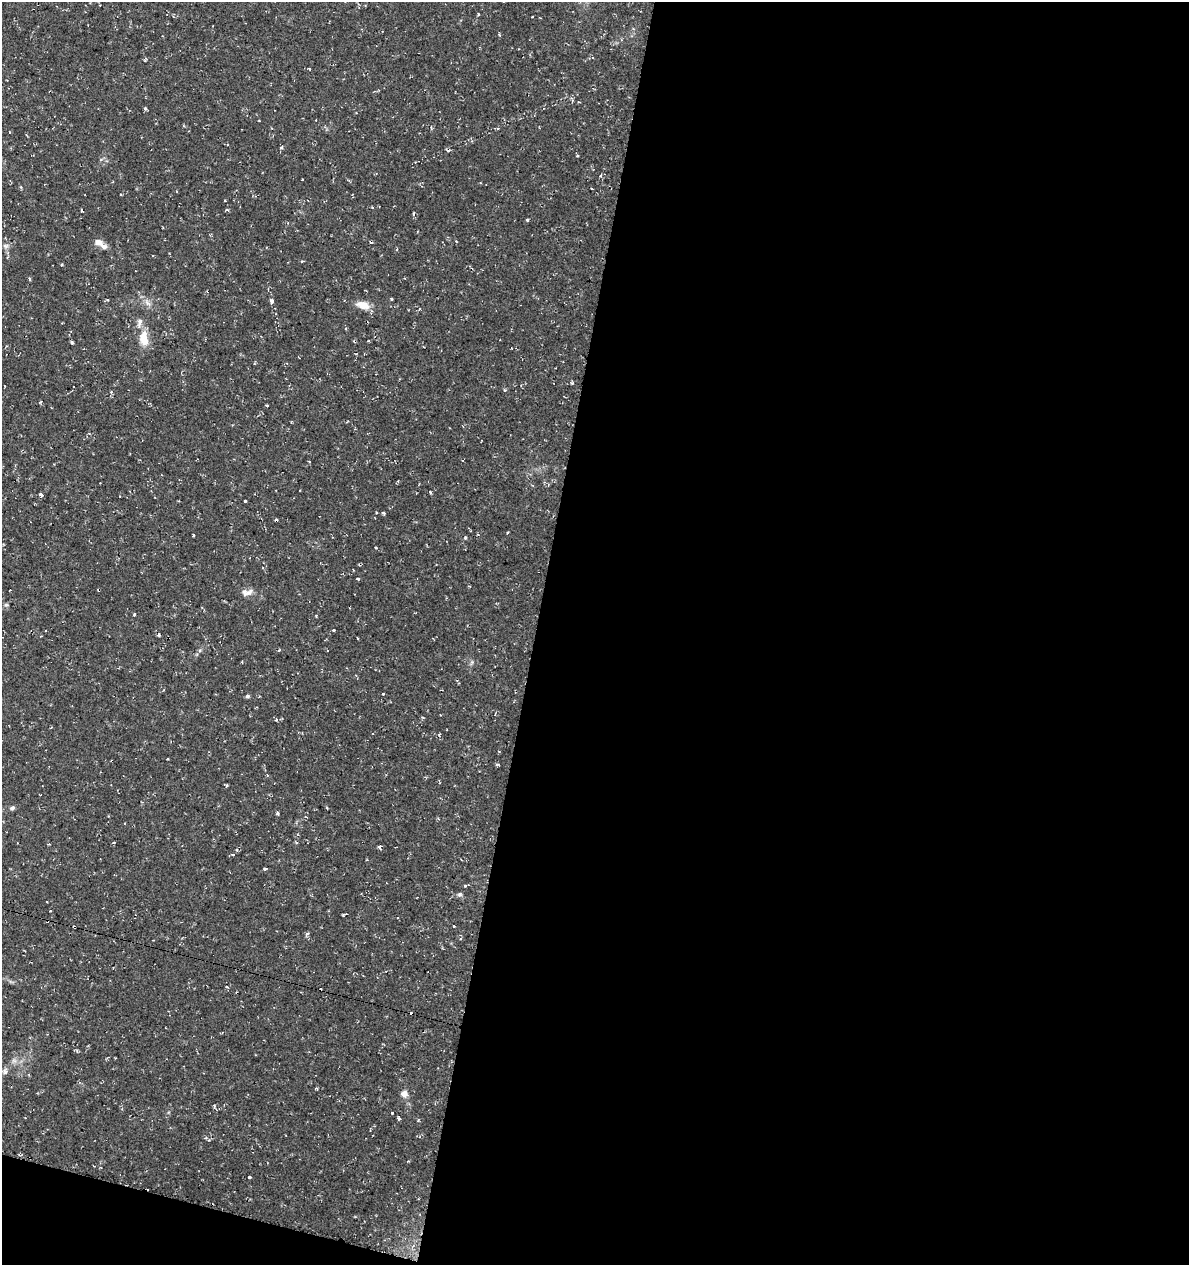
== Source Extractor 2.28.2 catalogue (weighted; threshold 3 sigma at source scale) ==
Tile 16 of 4 x 4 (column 4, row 4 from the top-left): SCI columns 3842-5028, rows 1-1263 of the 5249 x 5063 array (HDU 1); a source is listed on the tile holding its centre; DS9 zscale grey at full resolution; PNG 1191 x 1267 px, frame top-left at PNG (2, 2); no overlay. Shown black and unused: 57% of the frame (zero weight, under 2 of 3 exposures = <1% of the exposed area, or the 3 px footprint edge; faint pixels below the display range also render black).
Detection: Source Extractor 2.28.2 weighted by HDU 2 'WHT'; one run over the whole footprint, this tile lists its part. Background 0.0333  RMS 0.0042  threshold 0.0187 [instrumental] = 3 sigma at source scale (4.5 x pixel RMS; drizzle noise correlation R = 1.50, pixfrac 1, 0.0396/0.0396 arcsec/px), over >= 5 px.
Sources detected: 85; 9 cosmic-ray / hot-pixel residue — not listed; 3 inside a brighter listed object's ellipse — not listed separately; the other 73 listed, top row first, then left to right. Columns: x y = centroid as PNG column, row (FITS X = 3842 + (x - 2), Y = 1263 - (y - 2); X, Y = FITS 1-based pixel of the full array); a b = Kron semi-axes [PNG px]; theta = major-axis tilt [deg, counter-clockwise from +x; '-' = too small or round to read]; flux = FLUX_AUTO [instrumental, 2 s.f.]
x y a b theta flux
478 14 4 3 - 0.39
532 17 2 2 - 0.33
309 69 3 3 - 0.38
572 100 6 3 -73 0.6
145 109 5 3 - 0.7
259 121 3 2 - 0.28
281 147 4 4 - 0.6
448 151 5 3 - 1
577 156 4 2 - 0.36
302 179 3 2 - 0.42
592 189 3 2 - 0.43
121 195 3 2 - 0.37
227 210 5 4 - 0.5
414 213 3 3 - 1.6
527 220 3 3 - 0.68
98 242 12 8 -28 2.8
371 242 4 3 - 0.5
6 246 8 6 -14 1.1
397 249 4 3 - 0.42
302 261 4 3 - 0.42
29 278 4 3 - 0.5
391 299 3 3 - 0.54
272 301 4 3 - 5.5
147 303 11 6 -46 2
363 305 18 9 -16 4.7
419 309 4 3 - 0.33
144 339 20 11 -84 6.8
72 342 4 3 - 0.53
572 383 4 4 - 0.51
74 387 3 2 - 0.35
267 405 3 3 - 2
430 492 4 2 - 0.59
41 495 4 3 - 2.1
245 501 3 3 - 0.99
383 513 4 3 - 1.7
465 538 4 3 - 0.53
358 579 4 3 - 0.52
245 593 10 9 - 1.9
6 605 6 5 - 0.66
134 614 3 3 - 0.57
333 630 3 3 - 1
159 635 4 3 - 0.57
357 638 3 2 - 0.29
328 650 3 2 - 0.65
383 694 3 3 - 4
248 696 5 4 - 0.71
276 720 4 4 - 0.38
167 759 2 2 - 0.33
497 764 5 3 - 0.54
269 795 4 3 - 0.43
12 808 6 5 - 0.98
278 813 4 4 - 0.56
296 842 4 3 - 0.43
114 843 3 3 - 1.4
380 847 4 3 - 1.1
233 855 3 3 - 5.2
265 869 4 3 - 0.97
465 885 3 3 - 1.9
460 894 6 5 - 0.92
343 915 4 3 - 0.47
454 926 3 3 - 1.6
74 927 3 3 - 0.91
307 933 6 4 42 0.72
227 987 4 2 - 0.49
166 1028 2 2 - 0.28
14 1060 7 6 - 1.3
5 1071 10 6 -83 1.3
316 1089 4 3 - 0.49
404 1094 8 8 - 2.4
392 1113 3 3 - 1.5
398 1118 4 3 - 2.1
418 1120 5 3 - 0.38
249 1177 3 3 - 1.6
Overlapping masked pixels (flux is a lower limit): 1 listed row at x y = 74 927
Unlisted compact peaks at least as high as the median listed source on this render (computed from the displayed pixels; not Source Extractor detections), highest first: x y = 193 535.